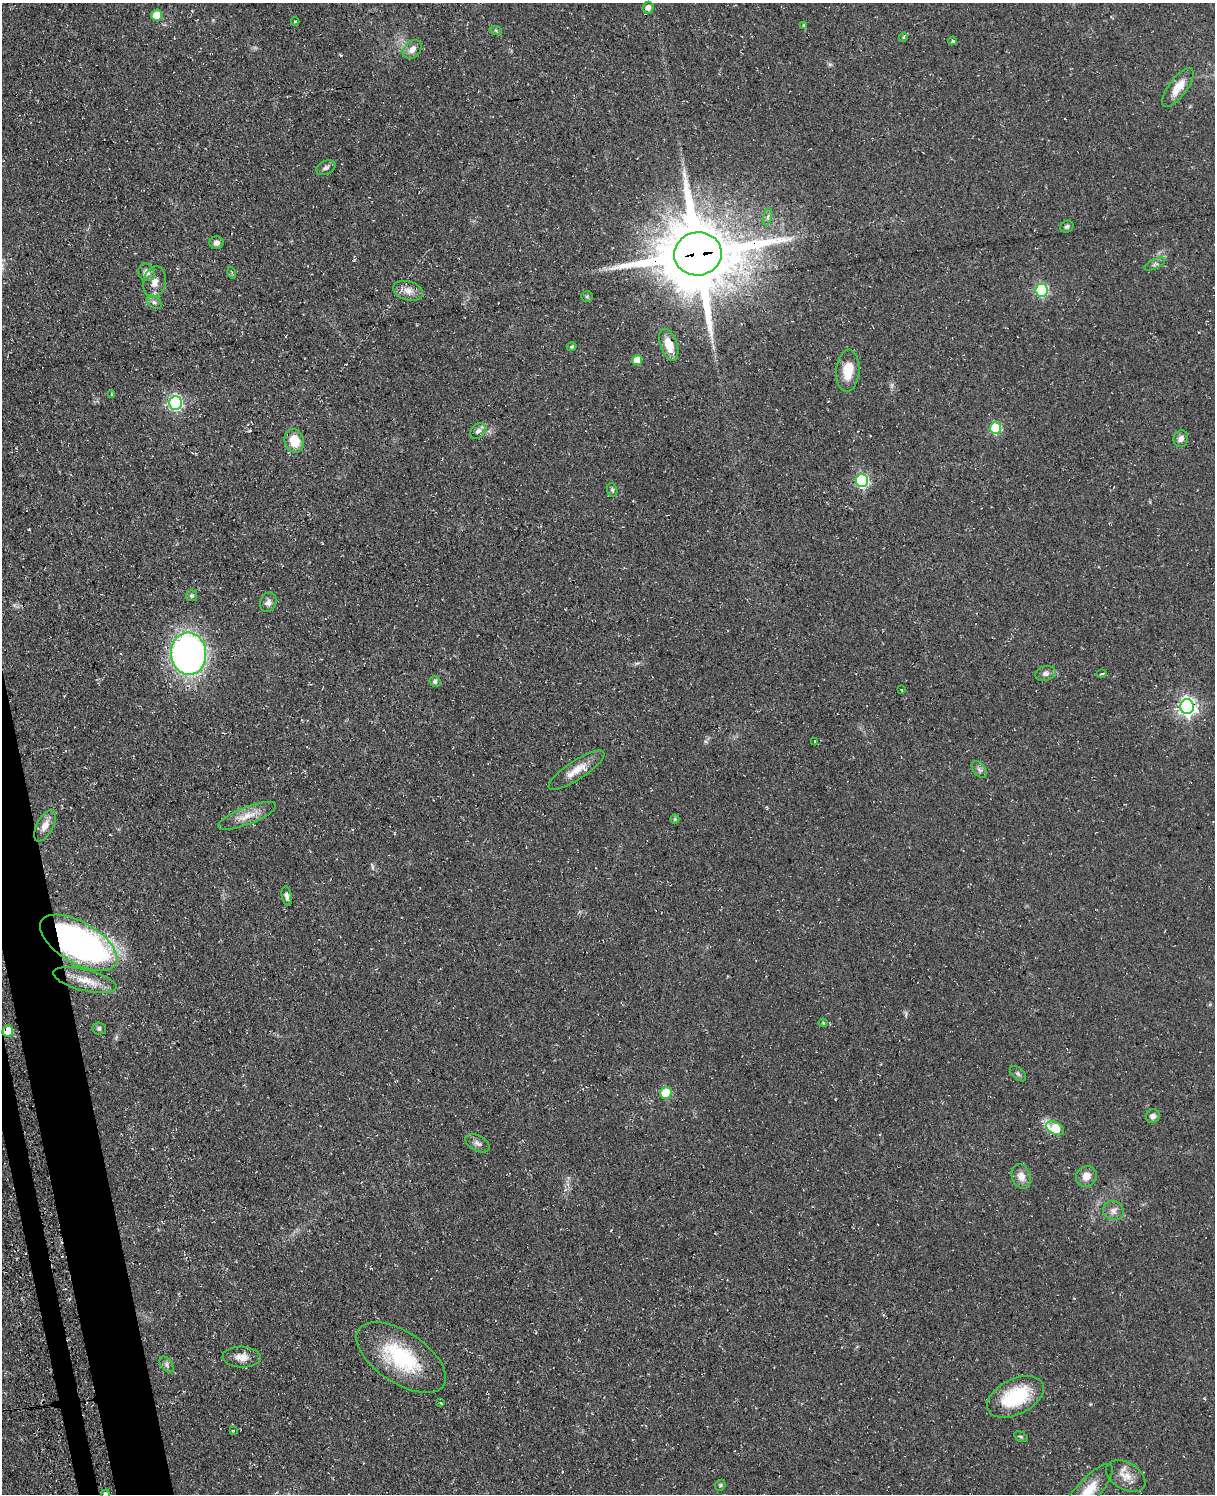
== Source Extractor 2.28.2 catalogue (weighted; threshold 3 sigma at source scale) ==
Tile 7 of 4 x 3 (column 3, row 2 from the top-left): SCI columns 2495-3707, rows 1752-3243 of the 4953 x 4872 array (HDU 1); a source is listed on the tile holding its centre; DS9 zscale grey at full resolution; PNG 1217 x 1496 px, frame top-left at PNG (2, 3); each listed source drawn as its Kron ellipse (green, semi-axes under 4 px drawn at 4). Shown black and unused: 3% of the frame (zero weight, under 3 of 4 exposures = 4% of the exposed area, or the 3 px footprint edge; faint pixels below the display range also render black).
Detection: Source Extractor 2.28.2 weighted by HDU 2 'WHT'; one run over the whole footprint, this tile lists its part. Background 0.0687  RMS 0.0068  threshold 0.0304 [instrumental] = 3 sigma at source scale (4.5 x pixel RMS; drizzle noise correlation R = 1.50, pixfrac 1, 0.05/0.05 arcsec/px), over >= 5 px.
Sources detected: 74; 1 cosmic-ray / hot-pixel residue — neither listed nor drawn; the other 73 listed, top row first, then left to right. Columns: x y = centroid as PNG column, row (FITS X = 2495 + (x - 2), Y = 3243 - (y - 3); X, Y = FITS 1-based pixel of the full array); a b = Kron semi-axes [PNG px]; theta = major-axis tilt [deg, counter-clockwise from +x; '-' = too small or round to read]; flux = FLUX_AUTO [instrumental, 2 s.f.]
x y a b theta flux
648 8 6 5 - 3.6
156 15 5 5 - 12
295 21 4 3 - 0.71
804 25 4 4 - 0.89
496 31 6 4 -21 1
903 37 5 4 - 0.79
953 41 4 4 - 0.72
412 49 11 8 41 4.7
1178 87 23 9 54 10
326 168 10 6 24 2.1
768 217 9 4 77 1.5
1067 227 7 5 28 1.5
217 243 7 6 - 2.8
698 254 24 21 8 7700
1155 264 11 5 25 2
147 272 9 8 - 4.2
232 273 6 3 -73 0.9
155 282 16 11 76 6.3
1042 290 6 6 - 80
408 291 15 9 -17 5.7
587 296 6 5 - 0.95
154 302 8 5 -39 2
669 345 16 8 -71 10
572 347 5 4 - 0.95
637 360 5 5 - 10
848 371 21 11 85 14
111 394 4 2 - 0.45
175 403 7 6 - 130
995 428 6 5 - 44
478 431 9 6 46 2.5
1181 439 8 7 - 3.1
294 441 12 9 -75 14
862 481 6 6 - 98
612 490 7 5 -74 1.3
191 596 5 5 - 1.6
268 602 10 8 69 3.2
188 654 21 17 -85 280
1045 673 10 7 16 2.8
1101 674 5 3 - 0.81
435 681 5 5 - 2
902 690 3 2 - 1.3
1187 707 7 7 - 300
814 741 4 3 - 0.47
576 770 33 9 33 10
979 770 10 6 -52 2
247 816 31 8 22 9.6
675 819 4 4 - 0.92
45 826 17 8 62 5.9
287 896 9 5 -79 2.6
79 943 43 20 -30 300
85 980 32 10 -14 14
823 1023 4 4 - 0.68
99 1028 7 6 - 1.6
8 1031 5 5 - 21
1018 1074 9 5 -43 1.7
666 1093 6 5 - 30
1153 1116 7 7 - 2.9
1055 1128 10 6 -25 27
477 1143 13 7 -27 3.1
1021 1176 13 9 -69 6.1
1086 1176 11 9 44 5.8
1113 1211 10 9 - 3.8
242 1357 19 10 -3 7.3
401 1358 51 25 -34 55
167 1364 9 5 -55 2
1015 1397 30 17 26 41
441 1403 3 3 - 1.5
233 1431 4 2 - 0.52
1021 1437 7 4 -29 1.2
1126 1476 21 13 -30 8.7
720 1485 6 5 - 0.96
1088 1491 35 11 48 15
105 1494 4 4 - 2.2
Overlapping masked pixels (flux is a lower limit): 5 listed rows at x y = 698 254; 1187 707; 79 943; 8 1031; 401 1358
Isophote crosses this tile's border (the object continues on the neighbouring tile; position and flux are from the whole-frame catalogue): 2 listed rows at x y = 1088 1491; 105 1494